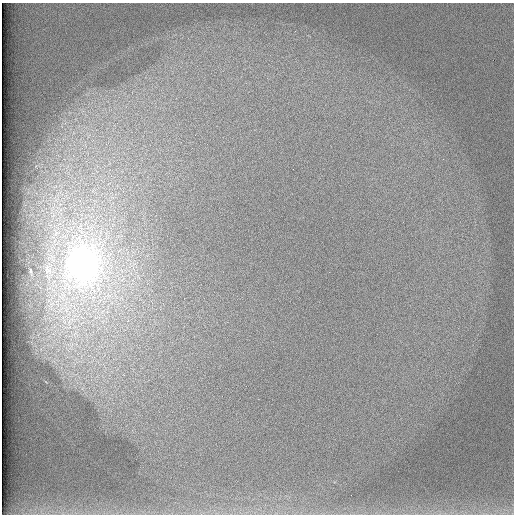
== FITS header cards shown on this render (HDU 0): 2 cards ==
NAXIS1  =                  512 /
NAXIS2  =                  512 /

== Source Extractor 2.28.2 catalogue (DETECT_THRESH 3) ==
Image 512 x 512 px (HDU 0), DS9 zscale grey, 1 PNG px = 1 image px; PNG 516 x 516 px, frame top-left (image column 1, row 512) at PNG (2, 3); no overlay
Background 98.2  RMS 2.9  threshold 8.65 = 3 sigma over >= 5 px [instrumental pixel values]
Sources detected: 3; all 3 listed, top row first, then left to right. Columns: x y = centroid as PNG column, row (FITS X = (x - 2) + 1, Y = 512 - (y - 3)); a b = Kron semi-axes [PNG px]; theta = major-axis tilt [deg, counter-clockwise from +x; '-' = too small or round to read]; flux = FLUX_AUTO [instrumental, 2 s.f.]
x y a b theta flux
83 264 29 24 -88 74000
47 270 11 7 -89 910
31 271 3 2 - 200